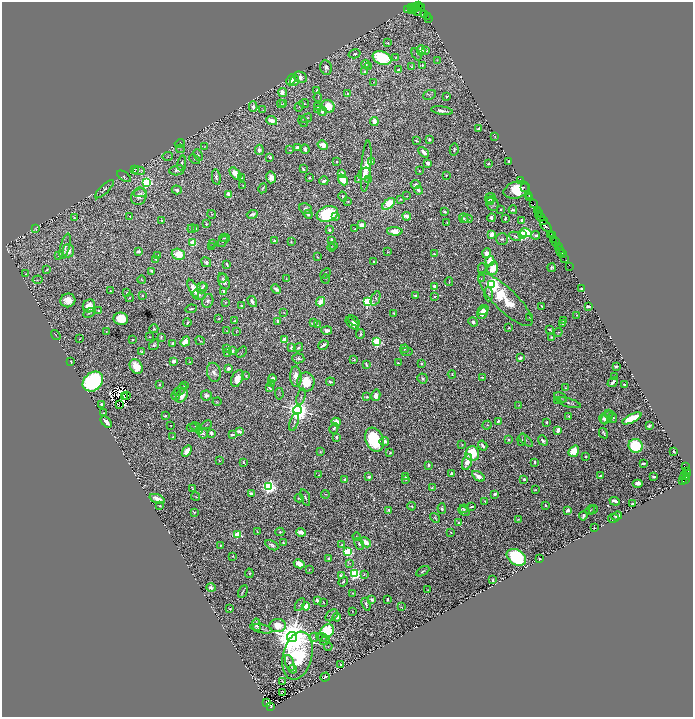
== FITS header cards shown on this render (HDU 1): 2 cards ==
NAXIS1  =                 1382
NAXIS2  =                 1429

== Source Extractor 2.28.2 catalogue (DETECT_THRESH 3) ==
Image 1382 x 1429 px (HDU 1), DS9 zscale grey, zoomed out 1/2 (1 PNG px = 2 x 2 image px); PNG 695 x 719 px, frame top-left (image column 2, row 1429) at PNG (2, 2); each listed source drawn as its Kron ellipse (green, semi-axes under 4 px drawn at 4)
Background 1.03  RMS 0.0092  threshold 0.0277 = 3 sigma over >= 5 px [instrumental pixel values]
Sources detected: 1110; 128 cannot appear on this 1/2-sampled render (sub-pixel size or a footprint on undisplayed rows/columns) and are neither listed nor drawn; of the other 982, the 500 brightest by FLUX_AUTO listed and drawn (482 fainter detections omitted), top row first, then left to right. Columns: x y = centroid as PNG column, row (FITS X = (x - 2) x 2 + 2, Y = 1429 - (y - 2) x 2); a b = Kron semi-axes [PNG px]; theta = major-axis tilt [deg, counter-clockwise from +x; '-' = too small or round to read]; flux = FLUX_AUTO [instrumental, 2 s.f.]
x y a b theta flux
418 5 2 2 - 85
412 7 3 2 - 73
416 7 2 1 - 330
421 7 2 1 - 110
416 8 2 1 - 640
411 9 4 1 - 720
413 9 5 1 - 170
407 10 2 1 - 87
417 11 4 2 - 240
424 15 2 1 - 50
427 16 2 1 - 56
429 19 2 1 - 39
388 43 3 2 - 2.9
421 50 5 3 - 24
425 51 4 3 - 3.6
355 54 6 3 14 3.6
416 54 7 2 -61 1.6
396 57 4 3 - 1.7
382 58 10 6 -21 180
437 60 4 2 - 1.4
365 64 4 4 - 7
422 65 3 3 - 2.3
368 66 3 3 - 2.2
412 67 2 2 - 1.4
326 68 7 5 -71 7.7
398 70 2 2 - 6.1
364 72 4 4 - 2.9
300 77 7 5 -24 15
291 80 6 3 67 16
294 80 5 3 - 26
373 82 4 2 - 1.5
317 90 3 3 - 2.3
282 92 4 3 - 20
348 94 3 3 - 5.9
430 95 7 4 22 3.3
447 96 3 3 - 3.9
318 97 4 2 - 1.4
284 103 3 3 - 1.9
281 104 4 2 - 1.4
304 104 5 3 - 2
318 106 3 2 - 3.4
328 106 7 6 - 36
253 107 5 3 - 9.8
299 107 5 3 - 2.6
317 109 4 2 - 1.5
263 110 4 2 - 1.4
322 111 4 3 - 9.5
442 111 11 3 -8 8.9
307 118 6 3 32 3.7
272 121 5 3 - 34
374 121 4 3 - 29
303 122 6 2 -61 1.4
478 129 2 2 - 5.4
495 137 4 3 - 1.5
429 139 4 2 - 4
416 141 4 2 - 3
180 143 5 4 - 1.8
323 145 5 3 - 25
204 147 3 3 - 1.7
297 147 4 3 - 10
180 149 4 2 - 1.4
305 149 5 2 - 7.1
259 150 5 4 - 6.2
290 150 3 2 - 1.4
454 150 6 3 79 3.2
424 152 6 3 -46 12
198 155 6 4 -67 2.6
167 156 5 4 - 2
270 157 4 3 - 3.3
195 159 6 3 -40 1.8
509 161 2 2 - 1.7
337 162 3 2 - 1.5
371 162 3 2 - 8.4
182 163 7 3 78 4.1
428 163 4 3 - 8.3
488 164 3 2 - 3.6
366 166 26 5 85 42
134 169 4 2 - 1.7
303 169 3 2 - 6.1
177 170 7 5 10 8
139 171 6 4 -3 3.1
419 171 3 2 - 2
341 173 3 3 - 14
235 174 7 4 -49 32
364 174 7 5 47 9.5
446 175 2 2 - 1.6
124 176 8 3 -34 2.4
216 177 8 3 -79 6.5
271 177 6 5 - 15
242 178 4 3 - 3.8
309 178 2 2 - 4.4
369 179 3 3 - 1.7
343 180 6 4 -50 28
358 180 3 3 - 1.5
324 181 4 3 - 8.1
520 181 2 1 - 26
146 182 3 3 - 540
416 184 5 4 - 3.9
243 186 3 2 - 2.3
263 188 5 2 - 1.9
525 188 3 1 - 71
104 189 12 4 44 6
177 190 5 3 - 5.8
418 190 4 3 - 6
517 190 13 8 17 95
140 193 6 3 11 4.9
229 194 4 3 - 22
529 195 2 2 - 120
139 196 9 7 68 14
406 196 2 2 - 1.6
343 197 5 4 - 4
530 197 4 1 - 120
490 198 5 5 - 11
400 199 3 2 - 1.6
491 201 4 3 - 1.9
348 202 4 3 - 1.6
389 204 7 4 39 64
492 204 8 6 -71 5.8
534 204 2 2 - 120
305 209 6 5 - 4.8
501 210 2 2 - 3.6
513 210 4 2 - 4.9
537 210 2 1 - 51
445 212 3 2 - 4.9
538 213 3 2 - 220
212 214 4 3 - 1.7
252 214 5 3 - 6.1
308 214 5 3 - 3.4
327 214 11 7 17 170
538 215 2 1 - 50
130 216 3 3 - 1.7
407 216 4 3 - 31
335 217 3 3 - 3.8
541 217 4 2 - 330
74 218 4 2 - 1.6
464 218 5 3 - 3.8
492 218 4 3 - 6.6
467 219 5 4 - 2.6
505 219 3 2 - 3.8
162 220 3 2 - 1.9
522 220 3 2 - 12
543 220 4 2 - 300
447 223 3 2 - 1.7
206 224 3 2 - 2.2
362 225 4 3 - 15
546 226 7 2 -45 570
196 228 3 1 - 1.8
36 229 4 2 - 2.4
192 229 4 4 - 2.7
354 229 3 2 - 2
329 230 3 2 - 5
395 231 8 4 -2 23
526 233 6 4 -12 110
491 234 4 3 - 22
550 234 3 1 - 97
523 235 3 3 - 290
536 235 4 3 - 4
515 236 6 3 -26 2.9
552 236 3 1 - 99
224 238 5 2 - 1.6
502 239 6 6 - 4.9
553 239 3 2 - 220
331 240 4 2 - 5.8
223 241 6 2 50 1.5
274 241 4 3 - 5.4
291 242 2 2 - 1.9
556 242 2 1 - 130
193 243 4 3 - 46
213 243 4 2 - 2.3
333 245 3 2 - 1.4
65 246 13 4 75 8.9
211 246 3 3 - 1.8
331 247 4 3 - 2.5
559 247 3 1 - 140
559 250 2 1 - 41
68 251 6 5 - 22
138 252 3 3 - 7.1
387 252 2 2 - 1.9
560 252 2 1 - 36
487 253 5 4 - 26
562 253 2 1 - 110
178 254 7 5 -17 46
434 254 2 2 - 3.1
59 255 3 2 - 6.3
158 255 4 2 - 1.5
317 257 3 2 - 1.6
565 258 4 1 - 51
156 259 4 2 - 6.1
490 261 5 4 - 34
206 262 5 4 - 6.2
374 262 3 2 - 2.8
227 264 4 2 - 2.5
570 266 2 1 - 20
482 268 5 3 - 1.9
493 268 7 5 69 38
552 268 4 3 - 4.2
47 270 4 2 - 2.4
152 271 4 3 - 6.6
325 273 6 3 44 3.7
26 274 3 2 - 1.7
222 278 4 3 - 2.4
481 278 4 3 - 2.1
286 279 2 2 - 1.4
326 279 5 3 - 1.6
38 280 5 2 - 1.5
142 280 4 3 - 1.8
224 281 8 5 -66 9.9
449 282 4 1 - 1.5
492 285 4 3 - 1000
203 286 4 3 - 4
435 287 4 3 - 13
202 288 5 5 - 5.5
193 289 9 4 -64 23
276 289 5 2 - 17
582 289 3 2 - 5.1
110 291 3 3 - 1.8
224 291 3 3 - 4.8
127 292 4 2 - 1.8
488 294 7 2 -88 2.7
199 295 7 5 -19 5.4
142 296 3 3 - 3.8
415 296 4 2 - 7.5
435 296 4 3 - 2.3
129 298 4 2 - 2
375 298 8 4 69 4.2
68 300 7 7 - 30
506 300 36 11 -44 100
208 301 7 5 73 8.7
252 301 6 3 -59 9.9
225 302 4 3 - 1.7
321 302 5 3 - 43
368 302 3 3 - 340
89 306 7 6 - 18
241 306 3 2 - 3
542 306 2 2 - 2
588 306 4 2 - 4.5
191 309 6 3 9 4
483 310 6 2 37 9
98 311 3 2 - 2.7
89 313 6 2 29 2.6
284 313 3 3 - 1.5
393 313 3 2 - 4
483 313 6 4 62 20
576 315 2 2 - 1.4
530 317 2 2 - 1.7
121 319 7 6 - 66
218 319 2 2 - 1.5
563 320 3 2 - 1.9
235 321 3 2 - 1.8
278 321 3 2 - 6.7
354 321 7 3 -39 6.8
313 322 4 2 - 3.6
473 322 5 3 - 5.3
187 323 4 2 - 2.5
352 323 8 4 -40 11
563 324 2 2 - 1.6
317 325 2 2 - 1.4
509 328 2 2 - 2.1
154 329 4 4 - 2.9
549 329 3 2 - 2.6
327 330 5 3 - 13
106 331 2 2 - 1.5
227 331 3 3 - 1.9
236 331 4 3 - 1.4
558 332 4 2 - 2
360 334 5 2 - 3.4
56 335 5 2 - 1.5
150 337 2 2 - 1.6
161 337 3 2 - 5.1
551 337 3 3 - 2
79 339 3 2 - 1.5
133 339 2 2 - 2.1
284 340 3 3 - 28
200 341 5 3 - 1.8
185 342 5 3 - 32
377 342 4 3 - 180
173 343 2 2 - 5.1
154 345 6 4 52 4.6
323 345 5 2 - 10
227 348 2 2 - 1.4
291 348 3 3 - 4.5
298 348 5 3 - 4.4
404 349 4 2 - 2.4
233 350 4 2 - 4.4
407 351 6 2 0 2.7
142 352 4 3 - 5.3
227 352 3 2 - 2
241 352 6 3 52 1.8
298 358 6 5 - 5.5
520 358 3 2 - 8.3
354 360 4 3 - 3.7
174 361 3 3 - 14
71 362 4 2 - 2.6
190 362 2 2 - 1.5
398 363 2 2 - 3.2
366 364 4 2 - 3.7
422 364 3 3 - 3
136 366 8 6 -56 40
616 366 3 2 - 4.9
228 368 4 3 - 7.7
214 372 9 6 -78 11
452 374 4 3 - 1.9
246 376 3 3 - 2.5
296 377 10 5 -86 22
482 377 4 2 - 2.8
615 377 2 2 - 15
237 378 9 5 66 28
422 378 5 5 - 4.6
272 379 4 3 - 9.9
93 382 11 9 41 340
306 382 9 8 - 50
331 382 4 2 - 3.3
613 382 6 2 38 8.5
272 384 2 2 - 2.2
159 385 3 2 - 3
624 385 3 2 - 4.2
185 386 3 2 - 4.2
270 388 4 2 - 3.9
565 388 4 3 - 2.4
180 390 7 2 48 1.5
176 394 6 3 71 2.5
279 394 6 2 -85 1.5
127 395 3 1 - 1.4
206 395 5 5 - 7.7
376 395 6 4 78 13
124 396 3 1 - 3.1
182 396 7 5 56 19
301 396 8 3 73 3.6
367 397 3 3 - 3.6
561 397 7 3 -28 2.5
557 400 3 2 - 1.6
217 402 4 3 - 1.8
569 403 13 3 -16 7.9
101 404 2 2 - 4.1
119 405 2 1 - 3.1
519 405 3 2 - 2.4
297 410 4 4 - 2800
104 413 2 2 - 1.7
608 414 3 2 - 3.2
165 416 3 2 - 2.9
569 416 2 2 - 3.8
607 417 8 4 51 15
604 418 5 3 - 4.9
613 418 5 4 - 4.2
632 418 10 4 26 100
498 421 3 2 - 3.1
106 422 7 3 -44 14
294 422 9 3 72 4.2
336 422 4 4 - 19
546 422 3 2 - 3.6
171 425 2 2 - 1.4
207 425 5 3 - 2.2
487 425 5 3 - 2.5
195 426 5 4 - 2.3
649 426 4 3 - 4.7
193 428 6 2 4 1.4
334 428 5 4 - 4
558 430 4 2 - 18
199 431 3 3 - 83
239 432 4 2 - 15
211 433 3 3 - 9.9
603 433 5 2 - 3.7
203 434 5 4 - 4
232 435 3 2 - 7.5
173 437 3 3 - 2.2
337 437 3 2 - 6.5
522 439 6 3 83 2.5
374 440 12 8 -69 140
508 440 3 2 - 4.3
526 440 8 2 -42 2.1
543 440 5 3 - 6.8
384 441 5 4 - 6.6
462 444 3 3 - 1.4
483 446 5 2 - 6.6
636 446 7 7 - 130
187 451 6 3 54 26
574 451 6 5 - 55
674 451 4 2 - 3.7
320 452 3 3 - 2.2
390 453 4 3 - 2.4
472 453 7 7 - 72
586 456 2 2 - 2.7
219 460 2 2 - 1.6
243 462 3 2 - 5.1
467 462 8 4 71 16
535 462 3 2 - 4.2
643 463 4 2 - 4.2
429 465 3 2 - 6.8
685 467 3 2 - 180
687 471 2 1 - 63
688 473 4 2 - 210
452 474 3 3 - 12
319 475 4 2 - 2.2
685 475 2 1 - 28
478 476 7 3 -34 18
601 476 3 2 - 9.2
369 477 3 2 - 7.6
406 477 3 3 - 4.4
654 477 4 2 - 3.5
687 477 4 2 - 220
524 479 2 2 - 9.6
685 479 2 1 - 120
345 480 2 2 - 11
406 480 3 3 - 1.8
683 481 3 1 - 83
638 483 5 4 - 9.8
269 486 4 4 - 850
432 488 4 3 - 3.4
193 489 3 2 - 4.8
535 490 4 2 - 2.3
251 493 3 2 - 4.5
325 494 4 2 - 1.5
495 494 3 2 - 6.3
196 497 4 1 - 1.6
299 498 4 3 - 2.7
305 498 9 2 -72 2.3
157 499 8 3 -19 13
485 501 3 2 - 1.5
615 501 5 2 - 11
632 504 3 2 - 2.6
160 505 2 2 - 1.8
545 505 2 2 - 3
412 506 4 3 - 2.7
472 507 4 2 - 3.5
442 508 5 3 - 3.4
464 509 4 2 - 2.5
593 509 5 3 - 2.6
389 510 3 3 - 8.2
568 510 3 2 - 13
590 510 5 3 - 1.7
464 511 6 3 -27 7.2
194 512 3 2 - 3.4
583 516 5 2 - 6.6
617 516 5 3 - 8.5
435 518 5 3 - 1.8
613 518 5 1 - 2.1
518 520 3 2 - 2.3
459 522 4 3 - 3.9
594 528 2 2 - 2.8
257 531 3 2 - 1.9
280 532 4 3 - 2.9
301 532 5 3 - 28
451 532 2 2 - 1.5
238 535 3 3 - 110
357 537 4 3 - 1.6
366 542 6 3 -45 24
283 543 3 2 - 4.3
342 544 4 3 - 1.9
359 544 6 3 -60 4.3
220 545 3 3 - 2.4
272 545 7 4 -29 5.3
348 552 3 3 - 320
233 556 2 2 - 3.8
516 557 10 7 -32 230
329 559 2 2 - 7.9
539 559 3 2 - 2.6
350 563 4 3 - 1.9
299 564 6 4 -28 24
309 569 3 2 - 1.4
423 571 7 2 31 3.3
249 573 5 3 - 2.6
354 574 3 3 - 390
364 574 4 3 - 1.8
341 576 4 3 - 8.5
493 580 3 2 - 2
343 582 5 3 - 2.4
211 588 5 4 - 6.7
428 590 2 2 - 1.7
243 591 7 1 63 2.8
353 593 2 2 - 1.9
387 599 3 2 - 4.8
372 600 2 2 - 22
317 601 4 2 - 8.4
324 602 2 2 - 1.4
300 604 7 3 60 2.5
366 604 6 3 -70 4.5
306 606 4 4 - 36
401 607 3 2 - 1.5
230 609 2 2 - 3
352 611 3 2 - 1.5
332 615 7 5 43 3.6
337 617 4 3 - 8.6
256 625 6 3 -81 9.4
278 625 8 6 5 84
261 629 11 2 -12 3.4
327 631 7 6 - 150
292 637 5 5 - 9000
314 637 4 4 - 3.3
322 637 6 3 -28 2.8
325 640 5 4 - 1.7
328 646 4 4 - 2.1
297 656 24 14 76 260
290 663 8 4 -71 4.8
341 664 2 2 - 1.4
293 669 4 4 - 8.4
325 677 5 2 - 3.9
282 681 3 2 - 1.4
282 692 4 1 - 1.5
266 702 2 1 - 210
270 707 4 2 - 610
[482 fainter detections neither listed nor drawn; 128 sub-pixel or undisplayed-footprint detections neither listed nor drawn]